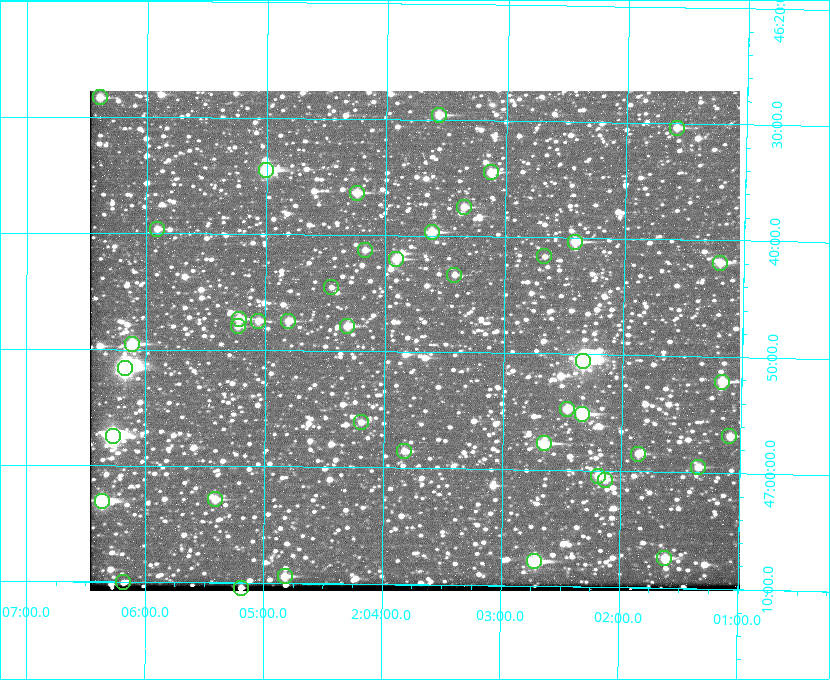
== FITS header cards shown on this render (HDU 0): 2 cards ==
NAXIS1  =                  650 / Width of table row in bytes
NAXIS2  =                  500 / Number of rows in table

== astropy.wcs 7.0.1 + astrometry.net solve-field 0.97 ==
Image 650 x 500 px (HDU 0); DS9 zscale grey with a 90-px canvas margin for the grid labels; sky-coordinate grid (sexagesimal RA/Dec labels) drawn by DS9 from the SOLVED WCS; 43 Tycho-2 reference stars matched to detected sources circled (green)
Header WCS: none
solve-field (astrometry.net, Tycho-2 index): SOLVED blind (the file carries no WCS)
Solved WCS: RA---TAN-SIP/DEC--TAN-SIP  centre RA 02:03:45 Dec +46:49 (30.94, +46.82 deg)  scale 5.16 arcsec/px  FOV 55.9' x 43.0'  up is +179 deg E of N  parity flipped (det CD > 0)
(file carries no celestial WCS; the grid is the blind solution)
Tycho-2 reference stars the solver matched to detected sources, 43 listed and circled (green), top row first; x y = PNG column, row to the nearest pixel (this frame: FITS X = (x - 90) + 1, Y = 500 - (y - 91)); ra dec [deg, ICRS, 3 dp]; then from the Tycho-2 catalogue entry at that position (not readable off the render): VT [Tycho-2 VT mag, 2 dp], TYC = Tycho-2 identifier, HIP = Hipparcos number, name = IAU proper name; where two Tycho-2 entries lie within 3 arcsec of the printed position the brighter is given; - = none
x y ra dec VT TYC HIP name
100 97 31.598 +46.472 10.81 3281-451-1 - -
439 115 30.892 +46.493 10.70 3280-490-1 - -
677 128 30.396 +46.506 10.80 3280-764-1 - -
266 170 31.250 +46.575 8.43 3281-919-1 - -
491 172 30.782 +46.574 10.16 3280-645-1 - -
357 193 31.061 +46.606 9.99 3281-582-1 - -
464 207 30.837 +46.625 10.69 3280-1254-1 - -
157 229 31.477 +46.660 11.15 3281-289-1 - -
432 232 30.904 +46.661 9.60 3280-781-1 - -
575 242 30.604 +46.672 9.47 3280-908-1 - -
365 250 31.043 +46.688 11.48 3281-800-1 - -
544 256 30.667 +46.694 12.45 3280-751-1 - -
396 259 30.978 +46.700 9.85 3281-909-1 - -
720 263 30.300 +46.699 10.25 3280-1695-1 - -
454 275 30.855 +46.722 11.70 3280-1423-1 - -
331 287 31.112 +46.742 12.56 3281-721-1 - -
239 319 31.305 +46.788 10.64 3281-663-1 - -
258 321 31.264 +46.791 10.76 3281-86-1 - -
288 321 31.202 +46.791 10.77 3281-309-1 - -
238 326 31.307 +46.799 11.30 3281-221-1 - -
347 326 31.078 +46.798 10.61 3281-114-1 - -
132 344 31.529 +46.825 9.32 3281-34-1 - -
583 361 30.583 +46.843 7.07 3280-746-1 9508 -
125 368 31.543 +46.860 7.50 3281-160-1 9805 -
722 382 30.291 +46.869 9.33 3280-1647-1 - -
567 409 30.615 +46.912 10.08 3284-203-1 - -
582 414 30.584 +46.919 9.47 3284-629-1 - -
361 422 31.047 +46.935 11.37 3285-65-1 - -
113 436 31.569 +46.957 8.53 3285-177-1 9816 -
729 436 30.273 +46.947 10.92 3284-1033-1 - -
544 443 30.663 +46.962 9.31 3284-347-1 - -
404 451 30.956 +46.975 11.27 3285-185-1 - -
638 454 30.464 +46.975 10.61 3284-511-1 - -
698 467 30.338 +46.992 10.95 3284-1079-1 - -
598 476 30.548 +47.007 10.42 3284-727-1 - -
605 480 30.532 +47.013 10.85 3284-391-1 - -
215 499 31.352 +47.047 10.82 3285-1193-1 - -
102 501 31.591 +47.051 8.70 3285-1195-1 - -
664 558 30.405 +47.123 10.72 3284-747-1 - -
534 561 30.679 +47.131 10.02 3284-307-1 - -
285 576 31.205 +47.157 10.28 3285-879-1 - -
123 582 31.545 +47.168 11.25 3285-1039-1 - -
241 588 31.297 +47.175 10.30 3285-914-1 - -